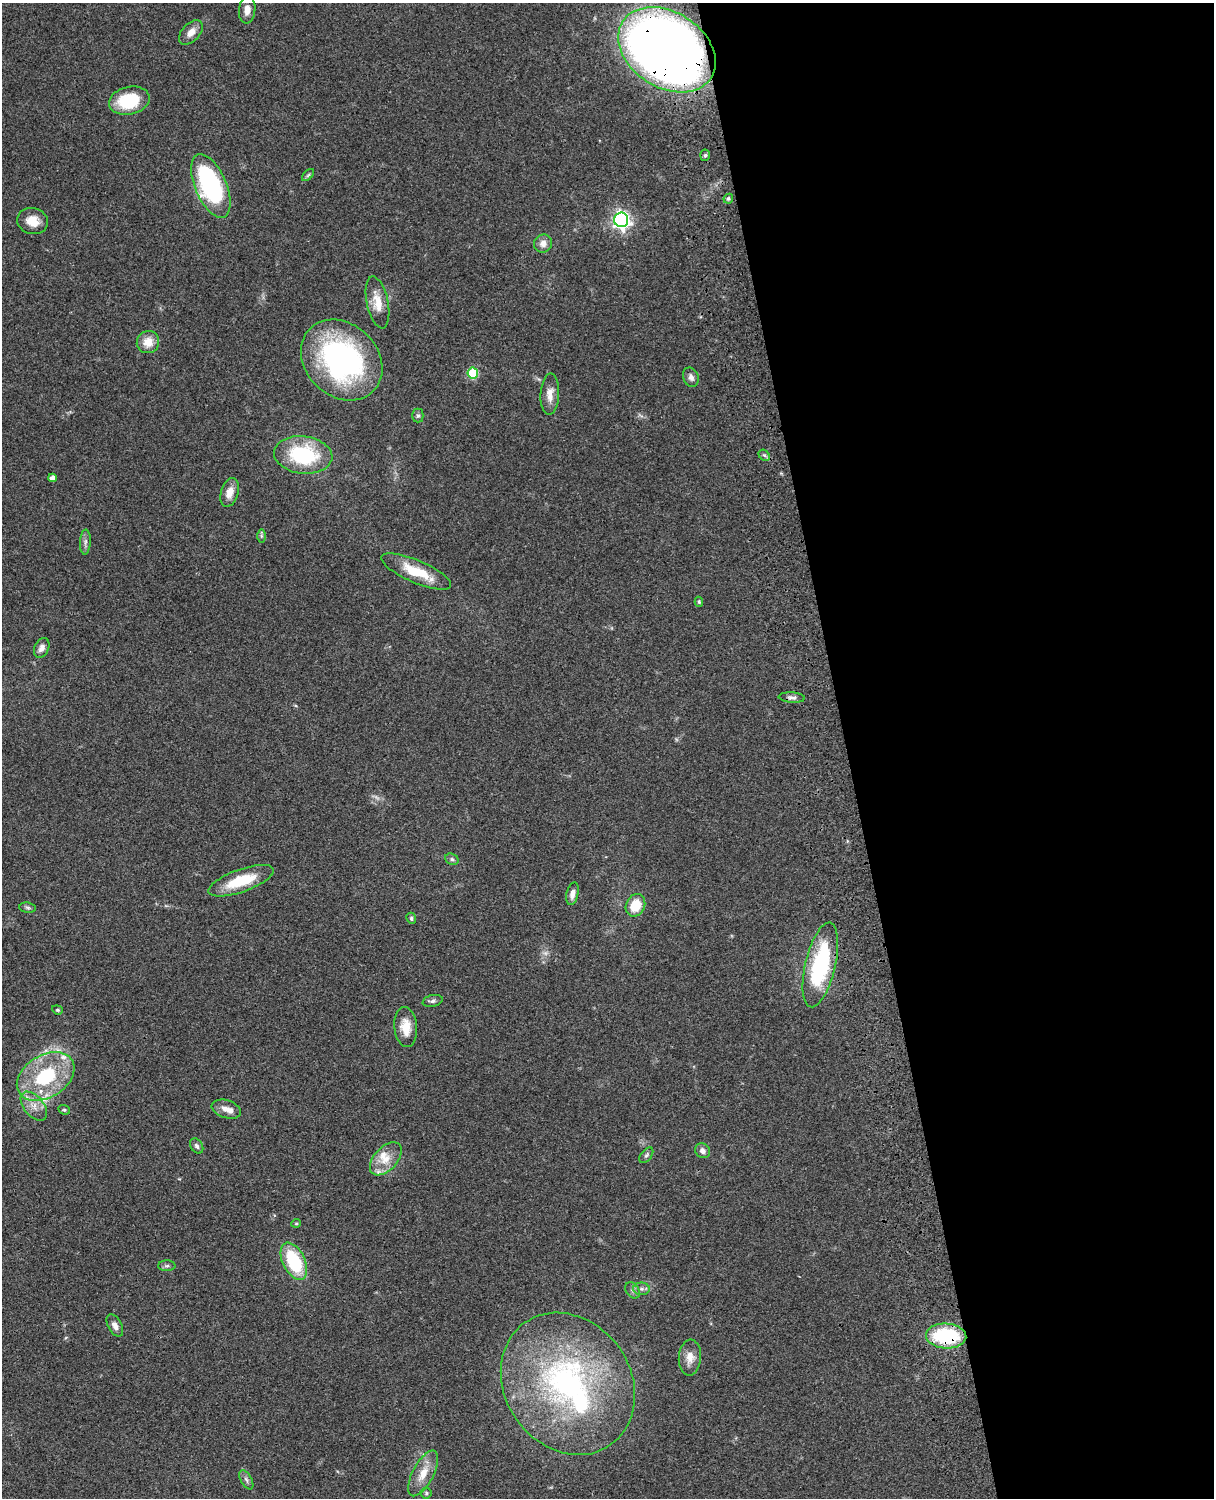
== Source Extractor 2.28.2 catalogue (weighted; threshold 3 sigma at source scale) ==
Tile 8 of 4 x 3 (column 4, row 2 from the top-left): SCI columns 3758-4969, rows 1773-3268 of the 5088 x 4927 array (HDU 1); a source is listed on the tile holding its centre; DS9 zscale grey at full resolution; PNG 1216 x 1500 px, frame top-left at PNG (2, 3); each listed source drawn as its Kron ellipse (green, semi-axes under 4 px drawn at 4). Shown black and unused: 30% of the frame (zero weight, under 3 of 4 exposures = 6% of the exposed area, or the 3 px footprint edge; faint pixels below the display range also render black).
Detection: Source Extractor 2.28.2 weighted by HDU 2 'WHT'; one run over the whole footprint, this tile lists its part. Background 0.0838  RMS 0.006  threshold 0.0269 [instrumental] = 3 sigma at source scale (4.5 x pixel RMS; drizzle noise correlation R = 1.50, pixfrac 1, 0.05/0.05 arcsec/px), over >= 5 px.
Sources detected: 66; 2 too faint to see at this stretch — neither listed nor drawn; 6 inside a brighter listed object's ellipse — not listed separately; the other 58 listed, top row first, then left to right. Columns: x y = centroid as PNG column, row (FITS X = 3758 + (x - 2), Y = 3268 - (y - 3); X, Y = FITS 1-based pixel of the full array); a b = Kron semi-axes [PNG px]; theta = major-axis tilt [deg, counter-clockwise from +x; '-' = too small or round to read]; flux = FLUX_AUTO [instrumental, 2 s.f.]
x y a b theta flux
247 10 13 8 83 5.3
191 32 14 9 46 5.7
667 50 52 38 -33 790
129 101 20 13 13 29
705 155 5 5 - 1.1
308 175 7 4 45 1
211 186 34 15 -67 96
728 199 5 4 - 1.3
621 220 7 7 - 240
33 221 15 13 -15 8.5
543 243 9 9 - 4
377 302 26 10 -78 10
148 342 11 11 - 8.2
342 360 44 36 -44 130
473 373 5 5 - 35
691 377 10 7 -66 2.6
550 394 20 9 87 6.2
418 415 7 5 90 1.2
303 455 29 18 -6 48
764 455 6 4 -42 1.1
52 478 4 4 - 3.6
230 492 15 8 72 6
261 536 6 4 -90 0.98
85 542 12 5 87 2.2
416 571 37 11 -23 19
699 602 5 4 - 0.85
42 648 10 7 64 3.3
792 697 13 5 -4 2.2
452 859 7 5 -23 1.3
241 881 34 11 20 22
572 894 11 6 77 3.8
635 905 12 9 65 13
28 908 8 5 -7 1.2
411 918 6 4 -65 1.1
820 965 43 15 77 64
433 1001 10 5 13 1.6
57 1010 5 4 - 0.84
406 1027 20 11 -84 9.5
46 1076 31 21 32 44
34 1106 17 10 -50 6.7
226 1109 15 9 -18 5.1
64 1110 6 4 -21 0.94
197 1146 8 6 -57 1.6
702 1151 8 7 - 3
646 1155 9 5 52 1.3
386 1159 20 11 47 9.1
296 1223 5 4 - 0.74
294 1261 20 11 -64 37
167 1266 9 5 -1 1.4
642 1289 8 6 0 2.1
633 1290 9 6 -55 1.9
115 1325 12 7 -61 3.6
946 1336 20 12 -4 48
690 1358 18 11 86 6.4
568 1384 75 63 -55 160
423 1473 25 10 62 10
246 1480 10 5 -61 1.9
426 1493 5 5 - 1.1
Overlapping masked pixels (flux is a lower limit): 2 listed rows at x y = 667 50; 946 1336
Isophote crosses this tile's border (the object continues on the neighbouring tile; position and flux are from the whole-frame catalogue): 1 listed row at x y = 667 50